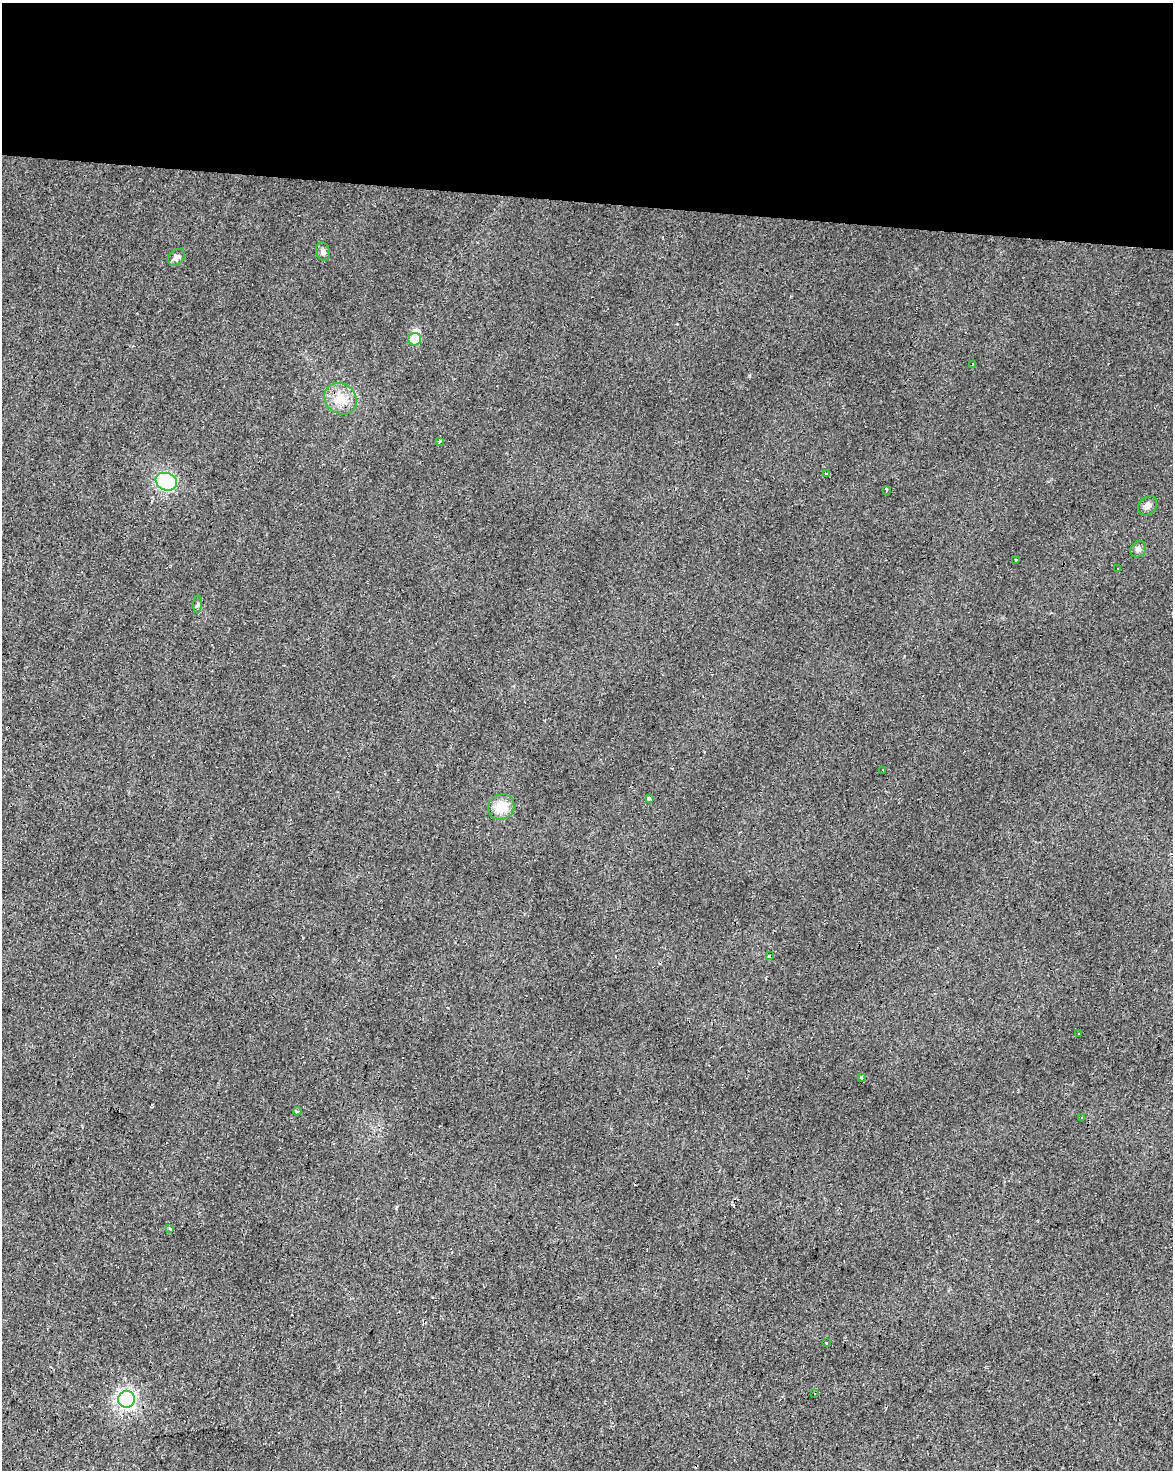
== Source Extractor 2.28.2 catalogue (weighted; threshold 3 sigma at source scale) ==
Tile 3 of 4 x 3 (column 3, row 1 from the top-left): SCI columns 2347-3517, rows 3220-4687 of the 4687 x 4912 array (HDU 1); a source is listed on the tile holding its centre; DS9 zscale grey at full resolution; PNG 1175 x 1472 px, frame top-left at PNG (2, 3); each listed source drawn as its Kron ellipse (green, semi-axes under 4 px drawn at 4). Shown black and unused: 14% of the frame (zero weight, under 2 of 3 exposures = <1% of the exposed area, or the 3 px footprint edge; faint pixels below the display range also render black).
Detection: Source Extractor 2.28.2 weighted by HDU 2 'WHT'; one run over the whole footprint, this tile lists its part. Background 0.0282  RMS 0.0063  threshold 0.0281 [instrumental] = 3 sigma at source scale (4.5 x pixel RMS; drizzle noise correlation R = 1.50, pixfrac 1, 0.0396/0.0396 arcsec/px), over >= 5 px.
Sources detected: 31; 1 inside a brighter object's white glare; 4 cosmic-ray / hot-pixel residue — neither listed nor drawn; the other 26 listed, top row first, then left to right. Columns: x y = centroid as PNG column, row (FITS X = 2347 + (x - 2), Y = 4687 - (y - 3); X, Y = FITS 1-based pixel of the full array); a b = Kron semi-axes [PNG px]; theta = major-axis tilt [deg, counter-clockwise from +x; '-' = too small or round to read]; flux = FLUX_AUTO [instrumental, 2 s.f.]
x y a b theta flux
323 252 9 6 -73 2.4
177 257 9 7 45 2.5
415 339 6 6 - 14
972 364 3 3 - 5.2
341 399 17 15 -39 11
439 441 3 3 - 0.65
827 473 3 3 - 2.8
166 482 11 8 -22 130
886 490 3 3 - 5.8
1147 506 11 8 47 3.1
1138 549 8 7 - 2.2
1016 559 3 3 - 6.5
1118 569 3 3 - 0.89
198 604 9 4 88 1.1
883 771 4 2 - 0.87
649 798 4 3 - 13
501 807 13 12 - 12
769 956 3 2 - 9.1
1079 1034 3 3 - 1.2
861 1078 3 3 - 3.6
297 1111 4 3 - 1.8
1082 1117 3 3 - 2.7
170 1228 4 2 - 1.4
826 1343 3 3 - 2.4
815 1394 3 2 - 0.8
126 1399 8 8 - 190